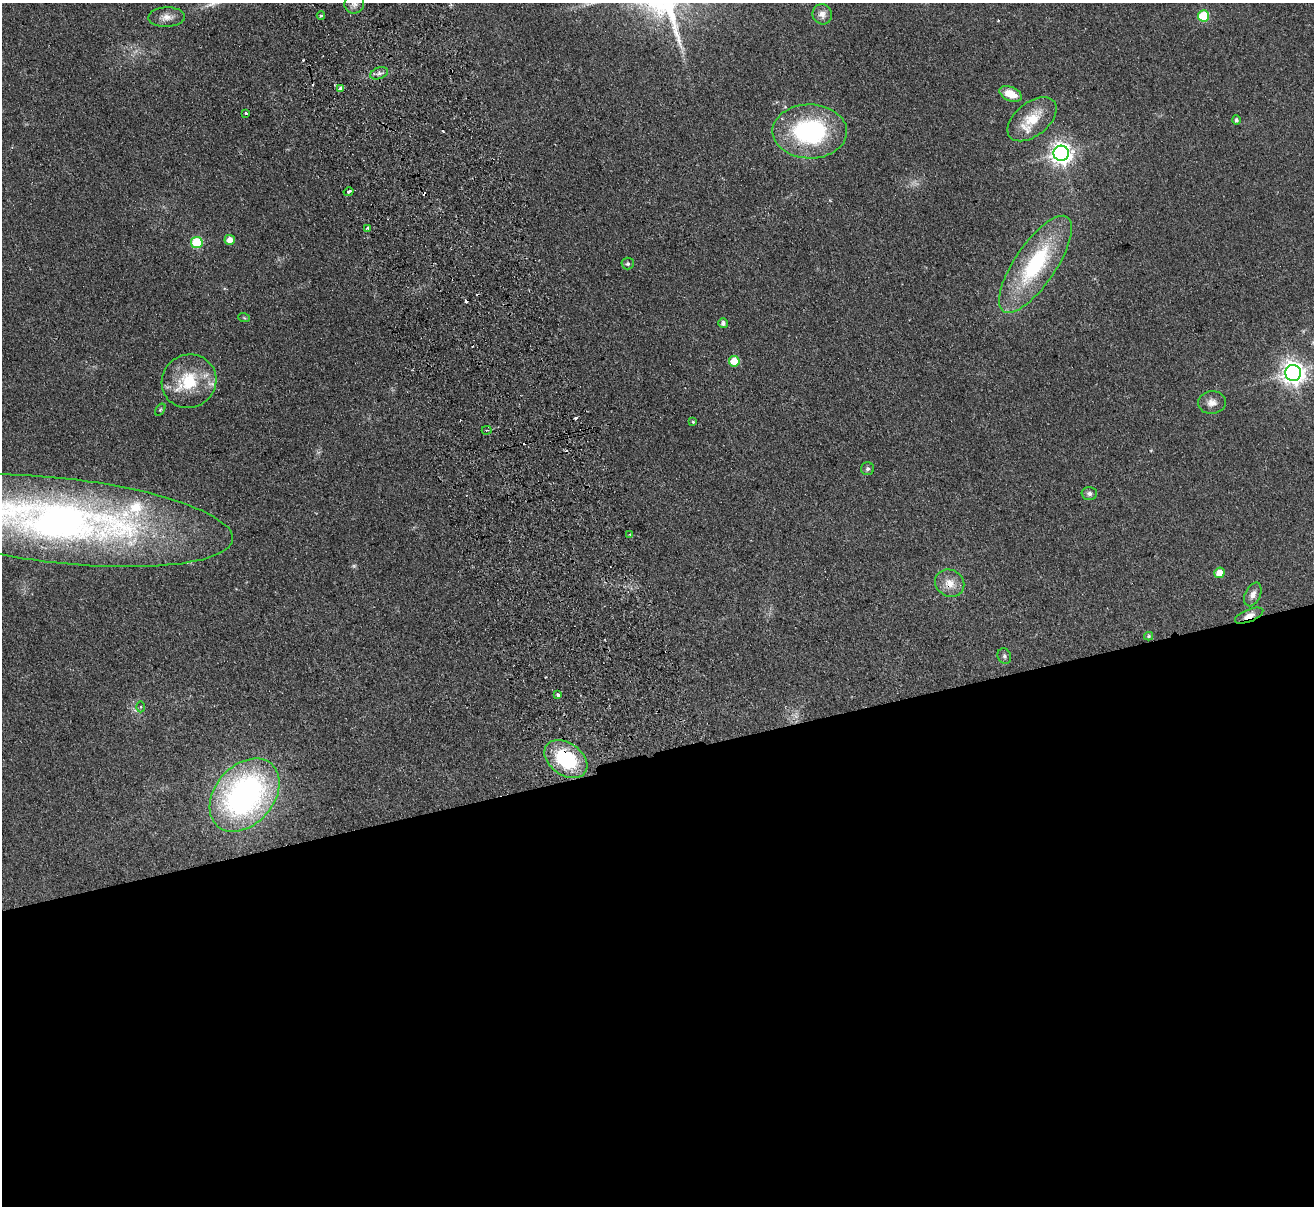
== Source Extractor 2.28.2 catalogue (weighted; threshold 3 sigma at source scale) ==
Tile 15 of 4 x 4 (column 3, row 4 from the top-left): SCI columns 2682-3993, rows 291-1494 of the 5362 x 5274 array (HDU 1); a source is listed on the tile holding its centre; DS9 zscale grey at full resolution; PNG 1316 x 1208 px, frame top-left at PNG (2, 3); each listed source drawn as its Kron ellipse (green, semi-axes under 4 px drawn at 4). Shown black and unused: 37% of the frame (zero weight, under 2 of 3 exposures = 3% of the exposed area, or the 3 px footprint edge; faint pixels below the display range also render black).
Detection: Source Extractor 2.28.2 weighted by HDU 2 'WHT'; one run over the whole footprint, this tile lists its part. Background 0.101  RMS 0.0086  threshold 0.0385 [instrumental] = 3 sigma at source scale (4.5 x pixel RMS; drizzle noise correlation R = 1.50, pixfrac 1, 0.05/0.05 arcsec/px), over >= 5 px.
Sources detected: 53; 8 cosmic-ray / hot-pixel residue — neither listed nor drawn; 3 inside a brighter listed object's ellipse — not listed separately; the other 42 listed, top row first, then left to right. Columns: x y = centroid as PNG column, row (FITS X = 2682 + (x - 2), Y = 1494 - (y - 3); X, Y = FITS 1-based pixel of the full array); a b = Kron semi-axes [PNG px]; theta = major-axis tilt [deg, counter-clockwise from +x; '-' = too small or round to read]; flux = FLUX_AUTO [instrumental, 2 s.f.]
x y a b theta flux
354 4 10 9 - 4.8
822 14 10 9 - 5.6
321 15 4 3 - 0.95
1204 16 5 5 - 42
167 17 18 10 2 7
379 73 9 5 21 3
340 88 3 3 - 12
1011 94 12 7 -24 14
246 113 3 3 - 2.8
1032 119 28 16 39 23
1236 120 5 4 - 1.8
810 131 37 27 -1 110
1061 153 8 7 - 550
348 192 5 3 - 2.1
368 228 3 3 - 1.4
230 240 5 5 - 6.8
197 242 6 5 - 45
628 264 6 6 - 1.7
1035 264 57 20 56 84
244 318 6 3 -19 0.82
723 323 5 4 - 2.4
734 361 5 5 - 19
1293 373 8 8 - 680
189 381 28 26 35 38
1212 403 14 11 4 6.2
160 410 7 4 57 1
693 422 4 4 - 0.89
487 430 5 3 - 1.3
868 469 6 6 - 2
1089 494 7 6 - 2.4
61 521 173 42 -6 540
630 534 3 3 - 0.79
1220 573 5 5 - 12
950 583 15 13 -31 11
1253 594 12 7 64 4.7
1249 616 15 6 22 6.6
1149 636 4 3 - 1.1
1004 656 8 6 -67 2.1
558 695 3 3 - 1.9
141 707 5 3 - 0.96
566 759 24 16 -36 58
245 795 41 29 49 250
Overlapping masked pixels (flux is a lower limit): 3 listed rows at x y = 950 583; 1249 616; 566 759
Isophote crosses this tile's border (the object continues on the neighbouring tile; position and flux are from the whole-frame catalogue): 2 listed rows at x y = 354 4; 61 521